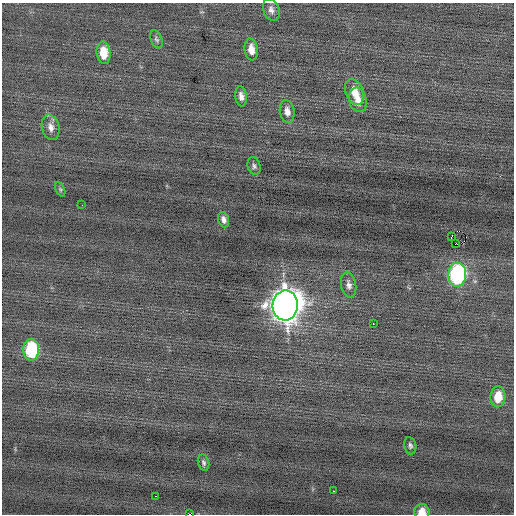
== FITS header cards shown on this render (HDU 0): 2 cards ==
NAXIS1  =                  512 / Axis length
NAXIS2  =                  512 / Axis length

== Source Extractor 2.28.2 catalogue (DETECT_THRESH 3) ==
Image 512 x 512 px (HDU 0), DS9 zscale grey, 1 PNG px = 1 image px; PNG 516 x 516 px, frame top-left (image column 1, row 512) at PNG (2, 3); each listed source drawn as its Kron ellipse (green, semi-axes under 4 px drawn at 4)
Background -0.0451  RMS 0.74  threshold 2.22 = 3 sigma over >= 5 px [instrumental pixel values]
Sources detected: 27; all 27 listed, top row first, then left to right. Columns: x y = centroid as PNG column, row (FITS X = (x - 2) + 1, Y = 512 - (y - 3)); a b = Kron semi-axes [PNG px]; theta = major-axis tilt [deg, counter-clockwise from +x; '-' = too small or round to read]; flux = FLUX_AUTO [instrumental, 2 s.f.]
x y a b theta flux
271 10 11 8 -68 250
156 39 9 5 -68 120
251 49 11 6 -83 540
103 53 11 7 -85 960
354 92 13 9 -69 700
241 96 10 6 -82 280
358 100 12 8 -75 510
287 111 11 7 -80 330
51 127 13 8 -76 350
254 166 9 6 -72 140
60 189 8 4 -63 81
82 205 2 2 - 27
223 220 8 5 -72 210
451 237 3 2 - 880
456 243 3 2 - 75
457 275 12 9 87 9100
349 285 13 7 -79 250
285 305 15 12 88 84000
373 324 3 2 - 160
31 350 11 8 89 3400
498 397 10 7 89 960
410 446 9 6 -78 140
204 463 8 5 -72 120
333 491 3 2 - 120
155 496 2 2 - 77
422 512 7 7 - 550
189 514 2 2 - 49
At the frame edge (FLAGS 8, measured only in part): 2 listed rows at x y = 422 512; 189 514